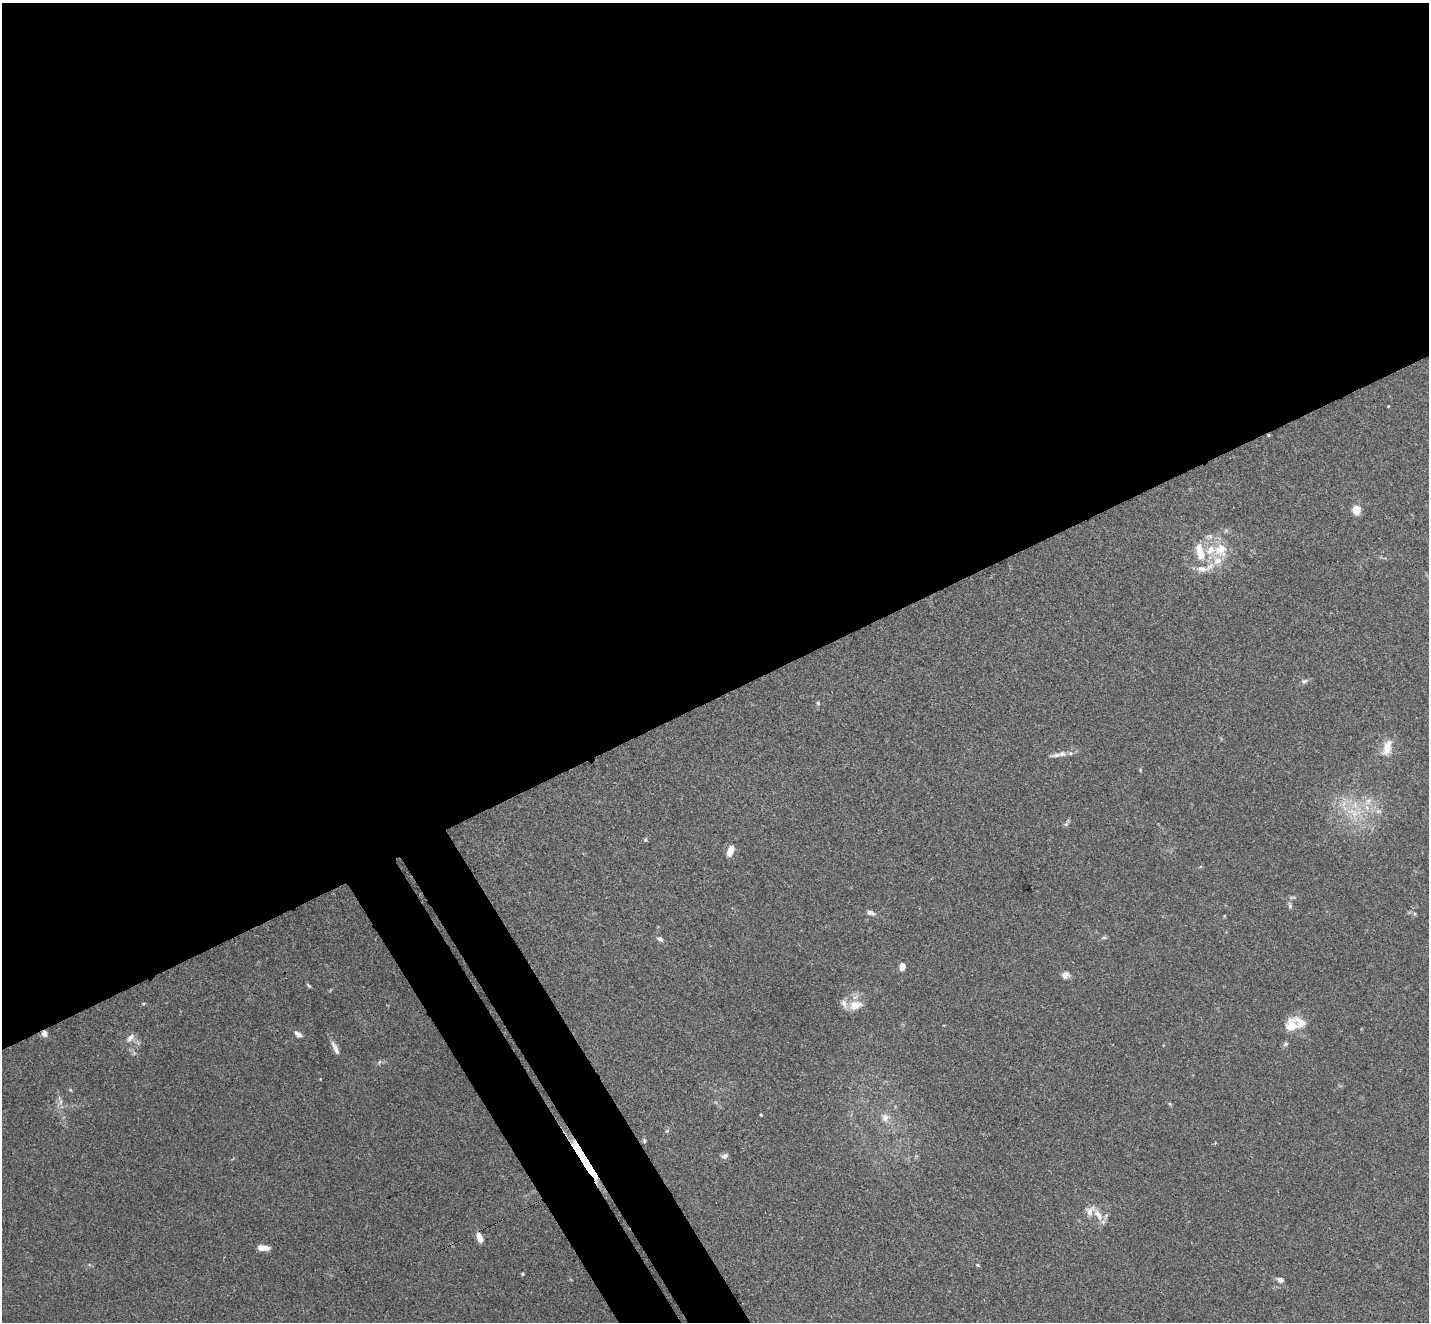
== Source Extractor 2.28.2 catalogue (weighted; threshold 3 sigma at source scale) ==
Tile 2 of 4 x 4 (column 2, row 1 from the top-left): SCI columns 1481-2907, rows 4146-5465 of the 5813 x 5784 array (HDU 1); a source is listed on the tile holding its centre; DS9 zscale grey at full resolution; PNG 1431 x 1324 px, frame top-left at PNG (2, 3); no overlay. Shown black and unused: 56% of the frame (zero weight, under 3 of 4 exposures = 5% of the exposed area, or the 3 px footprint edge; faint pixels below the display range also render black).
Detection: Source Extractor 2.28.2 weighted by HDU 2 'WHT'; one run over the whole footprint, this tile lists its part. Background 0.0385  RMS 0.0041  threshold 0.0186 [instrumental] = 3 sigma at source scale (4.5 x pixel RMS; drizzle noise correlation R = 1.50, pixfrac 1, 0.05/0.05 arcsec/px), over >= 5 px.
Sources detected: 53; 9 inside a brighter listed object's ellipse — not listed separately; the other 44 listed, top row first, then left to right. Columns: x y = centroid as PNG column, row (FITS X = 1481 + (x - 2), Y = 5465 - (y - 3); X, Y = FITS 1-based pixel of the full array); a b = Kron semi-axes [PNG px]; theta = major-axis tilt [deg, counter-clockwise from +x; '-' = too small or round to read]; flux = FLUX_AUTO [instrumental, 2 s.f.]
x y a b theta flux
1388 406 3 2 - 0.29
1268 435 4 3 - 0.46
1356 510 5 5 - 18
1221 549 19 18 - 10
1200 551 26 10 -76 7.8
1304 681 8 6 15 1.1
818 703 6 4 -47 0.57
1387 748 23 11 72 5.9
1062 754 12 7 10 2.2
1368 801 13 8 58 3.4
1378 811 9 6 -7 1.5
1353 812 24 11 -20 9.8
1066 824 6 5 - 0.74
645 840 6 5 - 0.61
730 851 14 7 69 4
1290 905 10 5 -77 1.1
870 913 10 5 -12 1.6
1104 937 7 4 0 0.64
660 939 10 5 -34 1.3
902 966 8 6 79 2.6
1066 975 10 9 - 1.9
309 986 8 3 -50 0.59
855 1005 20 12 13 5.7
1291 1026 13 11 72 7.9
44 1034 8 7 - 1.6
298 1034 10 6 -30 1.6
130 1038 14 7 49 2.1
1285 1044 7 5 24 0.85
335 1048 20 6 -65 2.6
379 1062 6 4 71 0.6
71 1090 5 3 - 0.4
61 1102 10 4 89 1.4
761 1115 4 3 - 0.37
885 1118 12 9 90 3
667 1131 6 4 19 0.53
644 1141 7 4 -64 0.62
725 1156 8 6 33 1.6
584 1161 33 5 -59 62
1098 1214 19 8 -56 4.5
480 1238 10 5 -68 4
261 1248 10 7 -12 3
978 1265 6 4 -27 0.57
522 1274 4 3 - 0.46
1281 1280 7 5 -19 1.9
Overlapping masked pixels (flux is a lower limit): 3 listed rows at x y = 1268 435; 44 1034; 584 1161